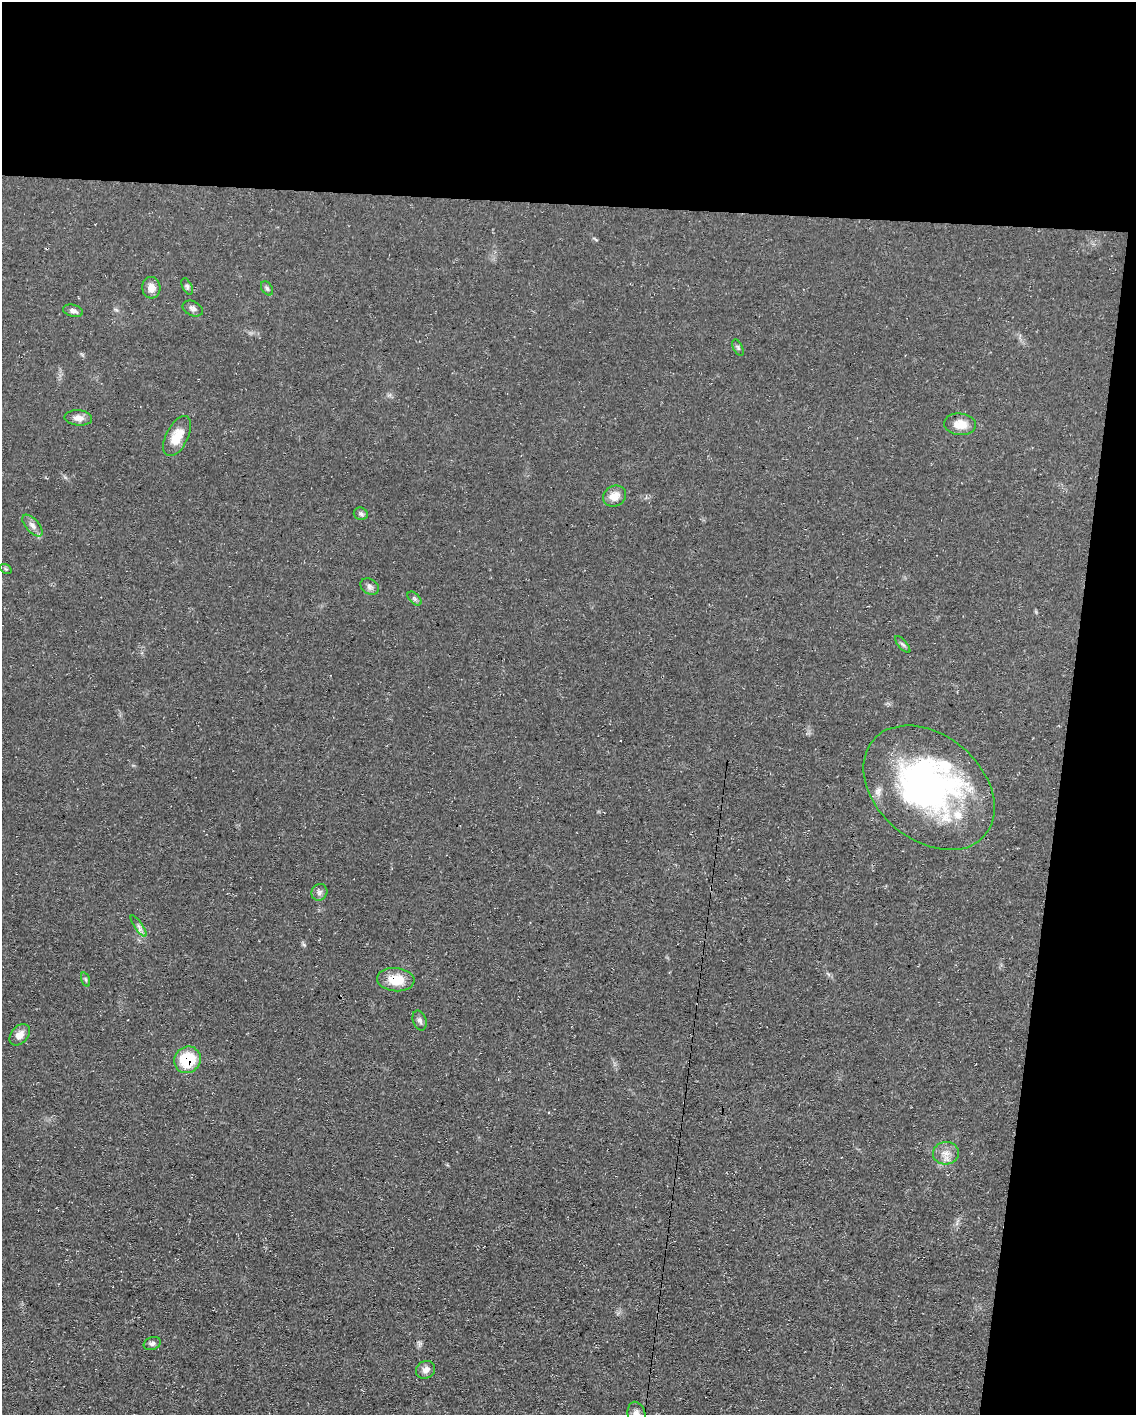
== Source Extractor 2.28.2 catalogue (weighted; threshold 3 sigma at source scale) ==
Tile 4 of 4 x 3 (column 4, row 1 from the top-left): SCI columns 3403-4536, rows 3041-4453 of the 4538 x 4557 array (HDU 1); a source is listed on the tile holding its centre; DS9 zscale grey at full resolution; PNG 1138 x 1417 px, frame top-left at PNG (2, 2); each listed source drawn as its Kron ellipse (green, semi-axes under 4 px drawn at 4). Shown black and unused: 20% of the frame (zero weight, under 3 of 4 exposures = <1% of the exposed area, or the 3 px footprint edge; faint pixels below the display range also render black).
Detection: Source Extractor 2.28.2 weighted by HDU 2 'WHT'; one run over the whole footprint, this tile lists its part. Background 0.0698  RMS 0.0075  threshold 0.0339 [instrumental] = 3 sigma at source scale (4.5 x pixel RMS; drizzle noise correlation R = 1.50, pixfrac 1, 0.05/0.05 arcsec/px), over >= 5 px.
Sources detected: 31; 1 inside a brighter object's white glare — neither listed nor drawn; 2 inside a brighter listed object's ellipse — not listed separately; the other 28 listed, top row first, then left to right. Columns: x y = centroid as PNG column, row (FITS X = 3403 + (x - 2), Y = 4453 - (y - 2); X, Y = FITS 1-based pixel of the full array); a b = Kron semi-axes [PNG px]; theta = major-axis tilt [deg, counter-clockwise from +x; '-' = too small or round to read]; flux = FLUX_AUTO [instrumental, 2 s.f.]
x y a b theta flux
187 286 9 4 -64 1.5
151 288 11 9 -85 5.9
267 288 8 5 -54 1.6
193 309 10 7 -26 2.7
73 311 10 6 -14 2.7
738 348 9 4 -64 1.4
78 418 14 7 -4 4.8
960 424 16 11 -5 10
177 436 22 11 63 14
614 496 12 10 31 8.6
361 514 7 6 - 1.8
32 526 13 6 -49 3.7
6 569 6 4 -34 0.94
370 586 10 7 -33 2.7
415 599 8 5 -46 1.8
903 645 10 4 -49 1.7
929 788 73 52 -40 220
319 892 8 8 - 2.6
139 926 12 4 -56 2.5
86 979 7 3 -71 1.1
396 980 19 11 -5 16
420 1020 10 6 -70 2.4
20 1035 12 8 48 5.7
187 1060 14 12 43 30
946 1153 13 11 5 6.8
152 1344 9 6 20 2.1
425 1370 10 8 34 4.1
637 1414 13 9 -75 4.8
Overlapping masked pixels (flux is a lower limit): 3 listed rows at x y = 929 788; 396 980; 187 1060
Isophote crosses this tile's border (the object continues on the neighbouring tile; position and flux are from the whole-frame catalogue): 1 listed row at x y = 637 1414